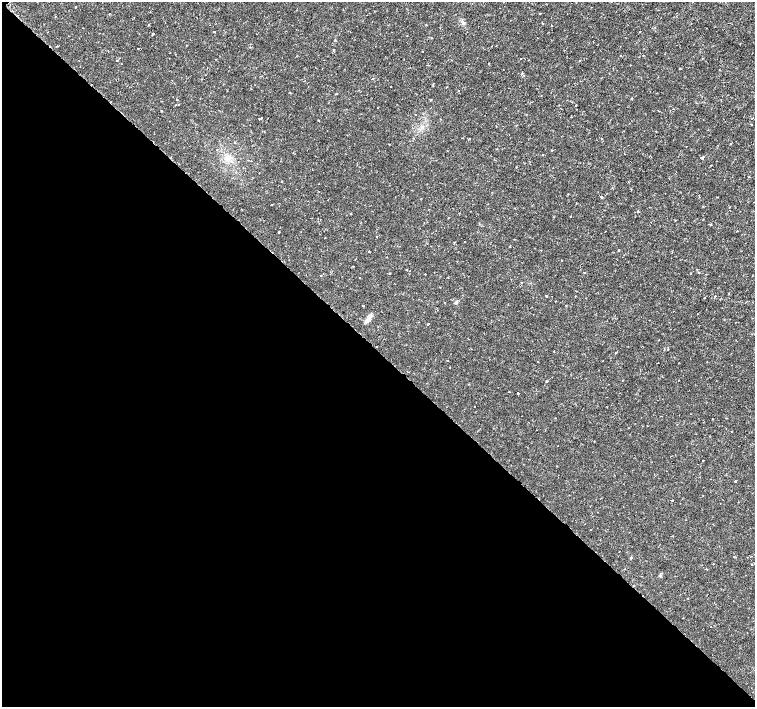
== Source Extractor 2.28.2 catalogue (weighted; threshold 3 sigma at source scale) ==
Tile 9 of 4 x 4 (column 1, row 3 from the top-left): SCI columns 3-1508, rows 1574-2982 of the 6041 x 6034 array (HDU 1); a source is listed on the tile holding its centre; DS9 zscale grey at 2 x 2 block average (1 PNG px = mean of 2 x 2 image px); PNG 757 x 709 px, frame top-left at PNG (2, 2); no overlay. Shown black and unused: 50% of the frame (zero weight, under 2 of 3 exposures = <1% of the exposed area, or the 3 px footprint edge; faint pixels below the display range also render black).
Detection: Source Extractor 2.28.2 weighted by HDU 2 'WHT'; one run over the whole footprint, this tile lists its part. Background 0.00334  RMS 0.0011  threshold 0.00482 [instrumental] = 3 sigma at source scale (4.5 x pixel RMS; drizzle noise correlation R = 1.50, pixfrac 1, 0.0396/0.0396 arcsec/px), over >= 5 px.
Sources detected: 94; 4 cosmic-ray / hot-pixel residue — not listed; the other 90 listed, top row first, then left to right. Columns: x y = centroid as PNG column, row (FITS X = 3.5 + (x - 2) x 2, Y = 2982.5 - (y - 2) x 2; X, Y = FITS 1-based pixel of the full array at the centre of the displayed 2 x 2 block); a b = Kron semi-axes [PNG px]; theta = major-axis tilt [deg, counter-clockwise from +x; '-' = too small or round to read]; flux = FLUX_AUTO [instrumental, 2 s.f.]
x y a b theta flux
75 7 3 2 - 0.12
540 13 2 2 - 0.3
542 23 2 2 - 0.13
148 24 2 2 - 0.12
427 25 2 2 - 0.14
551 25 2 2 - 0.22
214 32 2 2 - 0.15
100 33 2 2 - 0.088
153 34 2 2 - 0.58
407 35 2 2 - 0.13
335 40 2 2 - 0.17
57 46 2 2 - 0.13
138 48 2 2 - 0.36
423 51 2 2 - 0.22
643 55 2 2 - 0.1
119 58 2 2 - 0.25
702 58 2 2 - 0.15
117 60 3 2 - 0.15
580 61 2 2 - 0.16
489 64 3 2 - 0.11
680 68 2 2 - 0.19
719 70 2 2 - 0.11
372 78 3 2 - 0.22
458 90 2 2 - 0.096
631 99 2 2 - 0.24
431 100 2 2 - 0.25
179 105 2 2 - 0.26
576 106 2 2 - 0.46
162 111 2 2 - 0.17
261 118 3 2 - 0.18
751 125 2 2 - 0.19
469 139 2 2 - 0.24
234 142 3 2 - 0.13
552 150 2 2 - 0.16
542 155 2 2 - 0.15
228 158 6 5 - 1
701 158 2 2 - 0.54
251 161 2 2 - 0.12
749 177 2 2 - 0.21
282 181 2 2 - 0.15
601 197 2 2 - 0.75
754 202 2 2 - 0.099
271 204 2 2 - 0.14
638 212 2 2 - 0.44
350 214 2 2 - 0.4
711 225 2 2 - 0.23
279 232 2 2 - 0.41
325 238 2 2 - 0.1
465 242 2 2 - 0.27
618 250 2 2 - 0.37
369 251 2 2 - 0.22
387 257 2 2 - 0.1
562 260 2 2 - 0.29
697 269 2 2 - 0.15
410 271 2 2 - 0.091
584 272 2 2 - 0.36
690 273 2 2 - 0.12
425 274 2 2 - 0.21
321 276 2 2 - 0.17
360 278 2 2 - 0.21
521 282 2 2 - 0.67
546 296 2 2 - 0.4
715 296 2 2 - 0.2
704 298 2 2 - 0.16
555 301 2 2 - 0.1
456 302 4 3 - 0.33
566 305 2 2 - 0.12
363 306 2 2 - 0.26
368 318 11 5 59 1.1
428 324 2 2 - 0.36
670 329 2 2 - 0.12
376 346 2 2 - 0.12
668 349 2 2 - 0.29
616 353 2 2 - 0.44
537 362 2 2 - 0.14
658 363 2 2 - 0.13
546 381 3 2 - 0.18
509 391 2 2 - 0.12
518 393 2 2 - 0.49
594 441 2 2 - 0.13
558 446 2 2 - 0.18
703 460 2 2 - 0.28
735 481 2 2 - 0.56
672 500 2 2 - 0.26
591 529 2 2 - 0.11
752 564 2 2 - 0.1
707 569 2 2 - 0.27
660 575 4 2 - 0.24
683 618 2 2 - 0.075
711 627 2 2 - 0.12
Diffuse or blended objects may show on this block-average render without a row.